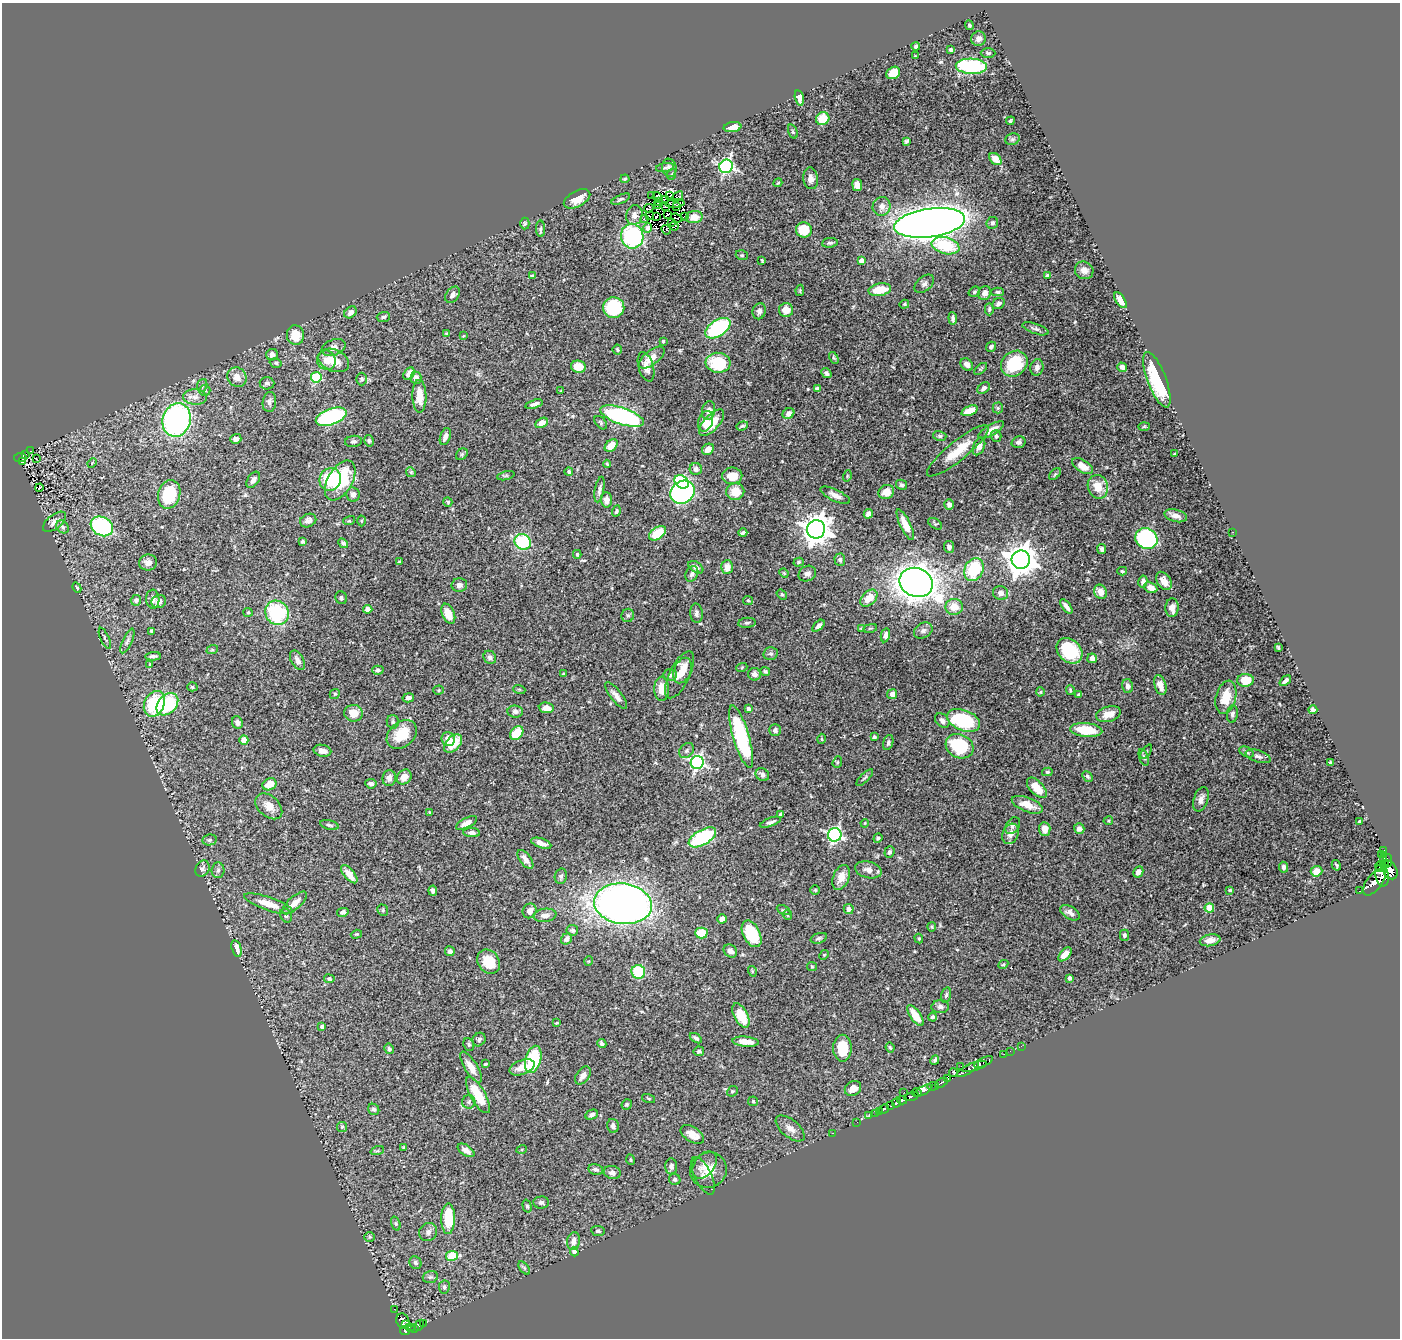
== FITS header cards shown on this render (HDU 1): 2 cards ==
NAXIS1  =                 1398
NAXIS2  =                 1336

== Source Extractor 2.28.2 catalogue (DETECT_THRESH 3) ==
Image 1398 x 1336 px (HDU 1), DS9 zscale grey, 1 PNG px = 1 image px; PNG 1402 x 1340 px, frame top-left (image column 1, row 1336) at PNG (2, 3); each listed source drawn as its Kron ellipse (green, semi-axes under 4 px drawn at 4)
Background 0.459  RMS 0.021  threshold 0.0628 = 3 sigma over >= 5 px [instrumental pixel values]
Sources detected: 502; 3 with non-positive FLUX_AUTO (blend fragments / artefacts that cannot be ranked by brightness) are neither listed nor drawn; the other 499 listed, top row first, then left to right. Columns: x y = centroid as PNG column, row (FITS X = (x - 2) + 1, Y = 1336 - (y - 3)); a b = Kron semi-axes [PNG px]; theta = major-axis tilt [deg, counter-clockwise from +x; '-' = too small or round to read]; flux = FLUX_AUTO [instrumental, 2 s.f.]
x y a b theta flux
969 25 5 4 - 2.2
979 39 7 7 - 7.6
916 46 4 3 - 2.7
951 50 3 3 - 2.3
988 53 7 4 -1 2.5
915 56 3 3 - 1.2
971 66 15 7 -2 140
893 73 7 5 34 31
799 98 8 4 -77 6.8
823 119 7 6 - 27
1010 121 4 3 - 2
733 127 9 5 7 14
793 131 7 4 -71 2.2
1012 139 7 5 20 2.7
906 141 4 3 - 2.1
995 159 7 5 -45 11
726 166 7 6 - 280
665 168 9 4 9 3
669 168 9 7 -82 4.5
672 174 5 3 - 1.6
811 178 11 7 -83 8.6
625 179 5 3 - 1.7
778 183 4 3 - 1.5
857 185 6 5 - 14
652 195 3 2 - 0.71
657 196 5 2 - 0.67
670 196 3 2 - 1.6
677 197 6 2 39 1.7
577 199 14 7 28 19
621 199 10 4 23 2.9
666 199 4 2 - 0.77
658 202 3 2 - 1.3
675 203 9 3 4 0.85
657 205 2 2 - 0.089
882 206 9 9 - 8.1
665 207 3 2 - 1.8
676 207 3 2 - 0.24
649 208 5 2 - 0.049
667 214 2 2 - 1.4
634 215 10 8 77 8.1
649 216 4 2 - 1.9
656 216 3 2 - 1.6
684 216 3 2 - 1.4
694 217 8 6 6 12
644 218 4 2 - 11
677 218 6 2 -21 1.4
671 222 2 2 - 0.91
525 223 6 4 88 2
930 223 36 14 8 2200
992 223 6 5 - 2.9
674 226 4 2 - 3.8
648 228 5 4 - 3.5
541 229 8 4 -88 2.8
666 230 5 3 - 4.2
804 230 8 7 - 40
632 236 12 11 - 150
830 243 8 4 6 3
945 246 14 8 -14 63
742 255 6 4 -20 2
762 260 4 2 - 1.4
861 261 4 4 - 12
1084 270 9 8 - 7.9
1047 275 3 3 - 2.2
532 276 4 3 - 2.1
924 284 11 7 40 4.7
800 290 6 4 80 1.6
880 290 11 6 11 35
974 292 6 5 - 2.5
998 292 6 4 -2 2.4
985 293 7 6 - 8.6
453 295 9 6 52 6.5
1120 300 9 4 -57 9.9
904 304 5 4 - 1.5
998 304 6 5 - 5.6
614 308 10 10 - 80
989 309 6 4 89 2.6
786 310 7 7 - 15
759 311 8 6 76 5.4
350 312 7 5 42 6.8
383 317 6 5 - 2.9
953 318 6 3 -84 3.6
718 328 14 8 33 150
1035 329 13 5 -19 3.9
447 334 3 3 - 1.9
295 335 10 8 -82 24
463 336 4 3 - 0.92
663 341 3 3 - 1.8
991 347 5 4 - 2.7
334 348 12 8 19 9.2
617 350 5 4 - 2.4
272 355 6 5 - 7.2
652 358 15 7 38 14
834 358 6 4 -59 2
326 360 10 9 - 11
334 360 16 11 -23 27
276 363 6 4 -16 2.4
718 363 12 10 -6 60
967 364 7 5 -44 6.9
1014 364 14 12 41 62
578 367 7 6 - 23
646 367 15 7 -74 13
1037 367 8 6 74 5.7
1122 367 5 4 - 5.2
981 369 8 4 41 1.9
826 373 5 4 - 3.5
409 374 7 5 56 8.7
237 377 10 9 - 13
316 377 5 5 - 100
416 378 6 5 - 5.5
362 379 6 5 - 2.7
1157 380 29 9 -69 79
267 383 7 6 - 3.9
202 385 6 5 - 2.5
984 388 7 5 39 4.5
817 389 4 4 - 6.8
205 390 5 5 - 2.6
561 391 4 2 - 0.91
419 396 16 7 -89 22
195 397 12 7 -2 8.2
269 402 10 6 82 5.7
534 404 9 4 16 5.8
998 408 5 5 - 2
709 411 9 6 78 7.1
970 411 8 4 20 20
788 414 6 5 - 6.6
622 416 23 8 -18 240
331 417 16 8 19 190
177 420 17 14 72 360
706 421 10 7 72 15
542 423 6 4 29 11
601 423 8 5 -47 2.6
712 423 16 7 48 25
742 426 6 4 20 2.4
1144 426 5 3 - 1.4
991 430 14 5 31 14
940 436 6 5 - 2.5
996 436 6 5 - 4
445 437 9 5 71 6.8
236 439 5 5 - 4.4
353 441 8 5 7 3.5
369 441 6 4 -76 2.4
1019 442 7 6 - 4.3
611 446 7 5 41 20
979 446 9 5 66 8.1
708 449 6 5 - 10
31 451 3 2 - 2.7
958 451 39 9 39 33
462 454 6 5 - 2.4
1174 454 3 2 - 0.96
25 455 3 2 - 2.3
20 457 6 4 9 31
36 459 3 2 - 1.4
22 462 3 2 - 4.2
92 463 5 3 - 1.1
607 464 4 2 - 1.2
1082 466 12 6 -32 17
696 469 6 6 - 5.5
411 472 5 4 - 1.7
569 472 4 4 - 2.3
1055 474 7 4 46 1.9
506 476 9 3 13 1.8
732 476 10 8 1 19
847 476 5 3 - 1.5
330 479 11 10 - 65
253 480 9 5 56 6.9
340 480 22 12 60 88
681 482 8 6 -36 110
901 485 6 5 - 2.4
1098 487 12 10 -73 23
39 488 4 2 - 0.47
599 489 13 4 79 5.1
683 492 13 11 36 370
735 492 9 8 - 22
886 492 8 7 - 15
169 494 14 11 74 68
353 494 7 6 - 5.5
835 495 16 6 -26 9.4
606 500 7 5 -89 7.3
448 502 5 4 - 1.9
949 504 5 5 - 5.9
616 511 5 4 - 2.5
868 514 5 4 - 4.9
1176 516 11 6 -14 7.6
308 521 8 6 25 5.4
349 521 6 4 17 1.8
361 521 5 3 - 1.6
55 522 13 7 38 7.4
935 524 7 4 -34 2.1
905 525 17 5 -64 18
102 526 12 9 -29 180
63 527 7 5 -48 3.7
816 529 9 9 - 2000
1233 532 2 2 - 0.93
657 533 9 6 36 38
743 533 4 3 - 3.6
1146 539 11 10 - 200
302 542 4 3 - 2.4
523 542 8 7 - 94
343 543 5 4 - 2.9
949 547 6 5 - 5.1
1102 549 5 4 - 3.9
577 554 4 3 - 1.9
840 560 6 5 - 2.9
1021 560 9 9 - 2400
148 562 9 8 - 6.9
399 562 3 2 - 1.1
799 562 5 4 - 2.2
696 567 8 5 -33 5.1
727 567 7 6 - 12
974 569 12 9 65 71
1122 571 5 4 - 1.6
784 573 5 4 - 1.6
692 574 8 6 62 5
807 574 9 7 27 5.4
1143 581 6 4 79 4.9
1164 581 10 6 -58 14
916 582 17 14 -21 1600
459 585 8 7 - 5.8
77 588 5 4 - 2.2
1151 588 7 5 -24 11
1100 592 7 6 - 14
1001 593 8 7 - 7.4
782 594 5 4 - 2.3
341 598 6 5 - 2.8
869 598 10 6 45 19
153 599 9 6 -87 6.6
136 600 5 5 - 5.7
748 600 5 4 - 1.7
159 602 7 6 - 5.8
1066 606 8 4 -52 6.2
954 607 9 8 - 19
1172 608 9 6 87 9
368 609 4 4 - 7.7
248 612 5 4 - 1.6
277 613 12 11 - 100
697 613 10 6 -86 4.9
448 614 11 6 -67 18
628 615 6 6 - 3.5
747 623 9 5 6 3
818 626 7 4 44 5.7
861 628 4 3 - 1.3
870 628 7 3 12 1.6
151 631 4 3 - 2.5
923 631 10 7 31 4.7
885 635 7 4 78 5.7
105 638 11 4 -66 2.5
127 641 13 5 66 5
1278 647 4 3 - 1.6
212 650 6 3 18 1.7
1069 651 14 11 -45 67
771 654 7 6 - 3.3
153 656 8 3 4 3.5
490 657 7 6 - 5
1092 658 5 4 - 7.9
297 660 11 6 -61 7.3
150 664 4 3 - 1.2
742 667 5 3 - 1.2
378 670 6 4 -2 3.2
683 671 13 8 69 14
765 671 5 4 - 2.1
563 674 3 3 - 0.91
754 674 6 6 - 6.6
670 675 7 6 - 3.5
680 675 26 10 65 25
1245 680 8 6 2 34
1285 681 6 4 39 4.4
1160 685 10 5 -73 15
1128 686 7 5 -75 6
192 687 5 4 - 1.9
519 689 6 4 -18 1.6
662 689 12 7 -89 18
439 690 5 4 - 1.7
1070 690 5 3 - 1.7
1040 692 4 4 - 1.5
335 694 5 4 - 2
892 694 5 5 - 9.9
1079 694 4 3 - 2.2
616 696 16 5 -52 8.2
1226 697 17 10 77 33
408 698 6 4 13 5.5
154 704 13 10 65 77
167 704 13 9 47 90
546 708 8 5 -5 11
748 709 4 3 - 2.9
1313 710 4 3 - 4
515 711 8 6 -5 4.5
353 713 9 8 - 17
1108 714 12 7 16 18
1232 714 9 5 83 4.5
942 720 8 6 -45 5.3
964 720 17 10 -21 120
237 722 6 5 - 4.2
393 722 7 6 - 3.3
775 730 6 5 - 4.7
1086 730 16 7 -6 48
517 733 7 5 49 36
402 734 17 12 42 36
741 737 32 8 -74 150
874 737 4 3 - 2.3
448 739 7 7 - 9
822 739 5 3 - 1.5
244 740 4 4 - 20
888 742 8 5 73 3.3
453 744 11 6 45 31
960 746 14 11 -28 81
322 751 9 6 -13 9.1
686 751 8 6 46 3.9
1146 752 8 4 55 2.2
1246 752 8 5 -28 2.9
1258 756 13 6 -17 5.3
1144 757 9 4 -72 2.7
697 762 6 6 - 300
837 762 6 4 70 1.7
1330 763 4 3 - 2.2
1047 772 5 4 - 2.3
762 775 7 6 - 5.2
1087 776 6 4 -47 2.5
404 777 8 6 45 13
389 778 8 6 84 6.8
865 778 11 3 45 2.2
269 784 7 6 - 21
371 784 6 4 -7 4.7
1037 788 12 6 -47 21
1201 799 13 7 73 8.3
1027 805 16 7 -21 18
269 806 15 10 -41 15
430 812 4 3 - 1.5
781 814 3 3 - 1.7
1108 821 5 4 - 1.8
1359 821 4 3 - 2
770 822 11 4 20 4.3
467 823 11 5 28 9.6
865 823 4 3 - 1.2
329 825 9 4 -13 3.1
1013 826 9 6 55 3.9
1045 829 7 5 -87 10
1079 829 5 5 - 6.4
472 833 8 4 -4 5
1011 834 10 8 64 10
835 835 7 6 - 300
702 837 15 7 30 130
878 838 5 4 - 2.8
209 840 7 5 9 3.2
541 843 10 5 -18 11
1384 851 3 3 - 8.4
889 852 6 5 - 3.2
1382 855 2 2 - 36
1383 858 4 3 - 20
525 859 11 5 -53 9.3
1388 860 6 3 -78 65
1384 864 4 4 - 120
1336 865 5 2 - 1.6
1283 867 5 4 - 4.3
1379 867 5 3 - 49
202 869 8 6 62 4.1
218 870 8 6 87 3.9
868 870 13 8 -13 11
1390 870 10 7 -64 300
1316 871 6 5 - 11
1138 872 6 5 - 7
349 874 11 5 -50 13
1382 875 11 6 -80 160
561 876 8 6 76 3.5
841 877 13 8 66 15
1374 882 15 7 52 350
815 890 4 4 - 1.6
1230 890 4 3 - 1.8
433 891 5 4 - 4.5
1360 891 3 2 - 11
295 903 15 6 42 14
268 904 25 6 -19 22
623 904 29 20 -7 950
1209 908 4 4 - 36
849 909 5 5 - 4.1
383 910 6 5 - 2.2
783 910 7 4 -25 2.2
530 911 7 6 - 10
343 912 6 4 12 4.4
1070 913 11 6 -31 6.8
545 915 11 6 8 8.6
787 915 5 3 - 1.2
286 916 7 5 -63 3.5
722 919 5 4 - 7.6
932 927 5 4 - 1.7
572 930 6 5 - 3.1
701 933 6 5 - 36
356 934 6 4 18 1.6
752 934 14 8 -63 70
1124 935 5 4 - 2.8
819 938 8 5 18 3
919 938 5 4 - 1.7
567 939 6 5 - 5.3
1210 940 10 6 11 8.7
237 948 9 5 -76 12
450 951 5 5 - 3.5
730 951 7 6 - 8.3
1065 954 8 4 48 13
824 955 5 4 - 1.5
589 961 5 3 - 1.2
489 962 13 10 -54 28
1003 964 5 4 - 1.7
812 967 5 4 - 1.6
752 971 5 3 - 1.3
638 972 7 6 - 56
1069 978 4 3 - 3.7
329 979 5 4 - 2.5
946 995 8 4 74 2.7
940 1007 8 6 3 5
741 1016 13 7 -63 35
915 1016 12 5 -55 25
933 1017 4 4 - 3.4
556 1023 3 2 - 1.1
322 1027 4 4 - 5
696 1038 7 4 -35 3.1
479 1040 7 6 - 3.7
746 1042 13 5 -5 18
602 1044 5 4 - 3.7
469 1045 6 5 - 2.9
1021 1046 2 2 - 0.7
842 1048 13 9 -90 38
890 1048 5 3 - 1.9
389 1049 5 4 - 3.1
699 1051 5 5 - 2.4
1010 1051 2 2 - 2.4
1004 1054 2 2 - 2.5
533 1059 14 7 74 88
935 1060 5 3 - 2.3
984 1062 10 2 25 46
485 1064 4 3 - 1.7
961 1066 3 2 - 1.9
975 1066 13 4 17 220
471 1067 17 6 -58 16
522 1067 13 7 21 15
968 1070 12 3 31 240
954 1073 4 3 - 42
583 1076 10 6 53 8.3
947 1079 4 3 - 45
941 1083 7 3 28 66
933 1086 6 3 4 40
853 1088 9 7 33 12
732 1091 6 4 41 2
923 1091 10 4 29 220
904 1092 2 2 - 1.3
917 1092 5 3 - 87
478 1095 20 7 -60 40
911 1096 7 3 16 76
649 1099 7 3 -19 1.5
902 1100 5 4 - 61
753 1101 5 4 - 1.7
469 1102 7 6 - 3.4
896 1102 5 3 - 89
627 1104 5 5 - 2.4
891 1106 3 3 - 35
374 1109 6 5 - 2.9
884 1109 5 3 - 28
880 1111 3 2 - 2.4
876 1113 2 2 - 0.93
591 1115 6 4 25 4.4
869 1116 3 2 - 2.8
857 1122 3 2 - 1.8
613 1126 7 5 -78 5.2
342 1127 5 5 - 1.8
790 1128 17 8 -40 11
833 1133 2 2 - 2.2
692 1134 13 7 -33 16
403 1147 3 3 - 1.2
522 1149 5 3 - 1.3
466 1150 9 5 -33 8.5
377 1151 7 4 18 2.3
631 1160 5 3 - 1.3
704 1165 15 10 53 11
671 1166 8 6 90 5.5
596 1169 7 5 -12 4
708 1170 18 17 - 27
612 1173 8 6 -15 7.6
703 1176 20 8 -64 8.7
675 1179 6 5 - 3.5
541 1203 8 6 3 3.5
527 1206 7 4 -74 2.5
448 1219 15 7 90 47
396 1223 7 4 -71 2.3
598 1231 7 5 -8 3.1
428 1232 9 8 - 6.4
370 1237 5 5 - 2.2
573 1241 9 6 79 8.1
574 1252 5 4 - 6.3
452 1256 6 5 - 60
415 1263 6 5 - 3.5
524 1268 7 4 -53 2.4
430 1277 8 5 15 3.2
444 1287 6 5 - 3.6
394 1309 3 2 - 2.5
403 1321 8 6 -66 130
423 1323 4 2 - 12
406 1325 3 3 - 42
419 1325 6 3 59 23
410 1328 5 3 - 22
414 1328 3 2 - 24
405 1331 5 3 - 25
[3 non-positive-flux detections neither listed nor drawn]